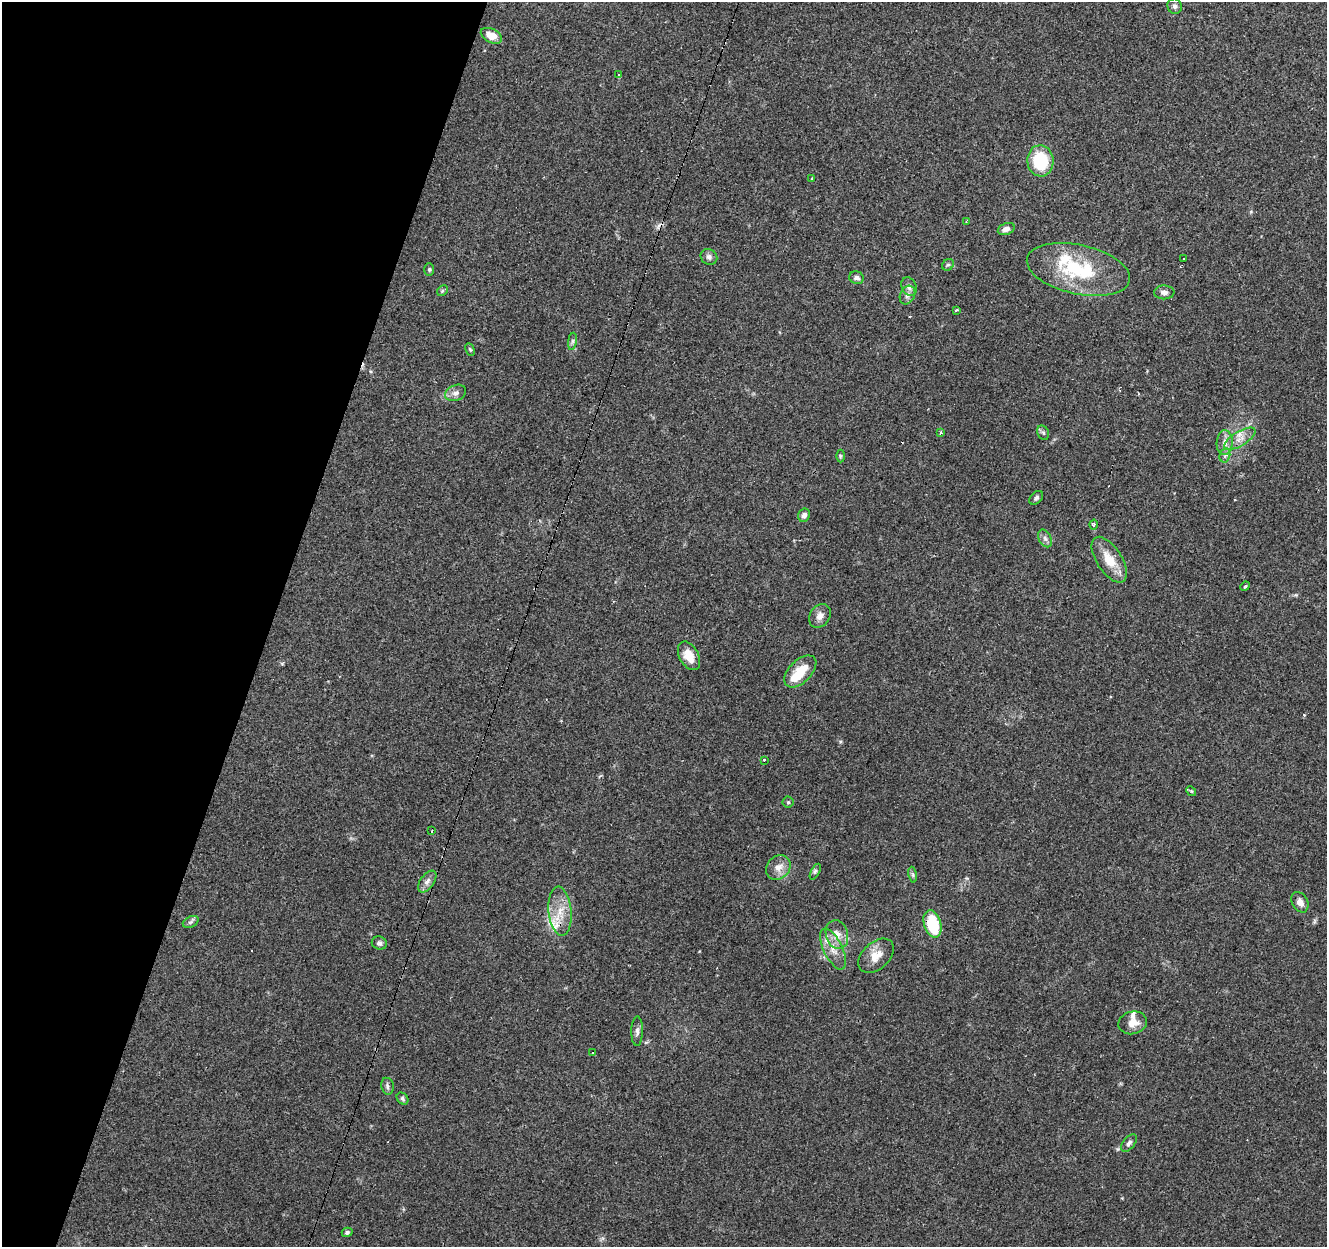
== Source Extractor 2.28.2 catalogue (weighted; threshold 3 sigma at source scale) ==
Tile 9 of 4 x 4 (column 1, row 3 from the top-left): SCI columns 1-1325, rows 1459-2703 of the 5306 x 5470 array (HDU 1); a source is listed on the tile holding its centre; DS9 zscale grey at full resolution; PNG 1329 x 1249 px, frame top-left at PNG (2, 2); each listed source drawn as its Kron ellipse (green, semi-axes under 4 px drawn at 4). Shown black and unused: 20% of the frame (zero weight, under 3 of 4 exposures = <1% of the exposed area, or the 3 px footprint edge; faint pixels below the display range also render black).
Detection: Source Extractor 2.28.2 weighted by HDU 2 'WHT'; one run over the whole footprint, this tile lists its part. Background 0.085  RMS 0.0048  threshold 0.0215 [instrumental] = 3 sigma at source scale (4.5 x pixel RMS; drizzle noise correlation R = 1.50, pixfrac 1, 0.0396/0.0396 arcsec/px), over >= 5 px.
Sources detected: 73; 1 inside a brighter object's white glare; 9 cosmic-ray / hot-pixel residue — neither listed nor drawn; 4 inside a brighter listed object's ellipse — not listed separately; the other 59 listed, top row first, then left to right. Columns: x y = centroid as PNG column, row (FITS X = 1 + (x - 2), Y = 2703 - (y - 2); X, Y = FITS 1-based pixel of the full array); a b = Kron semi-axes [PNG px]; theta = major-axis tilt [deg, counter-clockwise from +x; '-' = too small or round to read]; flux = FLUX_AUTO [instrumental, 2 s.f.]
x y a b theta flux
1175 6 8 7 - 1.5
491 36 11 6 -27 6.4
619 75 4 3 - 2.8
1040 161 15 13 -83 22
812 179 4 3 - 0.42
966 221 3 2 - 0.65
1006 229 9 5 20 2.3
709 257 8 7 - 1.7
1184 259 3 3 - 2.1
948 265 6 5 - 0.93
1078 269 52 24 -12 36
429 270 6 5 - 0.77
856 278 7 6 - 1.9
909 287 10 7 -63 2.1
442 291 6 4 46 0.75
1164 292 10 7 -1 2
907 295 10 7 63 2.1
956 310 3 2 - 0.78
572 341 9 4 81 1.1
470 349 6 4 -62 0.65
456 393 11 7 22 2.3
941 433 4 3 - 0.99
1043 433 7 5 -68 0.99
1240 439 18 7 32 4.3
1225 443 12 8 87 3.4
1225 455 7 5 76 1.2
840 456 6 4 -90 0.69
1036 498 8 5 44 1.2
804 515 7 5 62 2
1094 524 5 4 - 0.84
1045 538 9 6 -63 1.6
1109 560 26 12 -57 9.9
1245 586 5 4 - 0.57
820 616 13 10 57 3.2
689 656 15 9 -62 7.1
800 671 19 11 45 11
764 760 3 3 - 0.89
1191 791 5 4 - 0.6
788 802 5 5 - 0.71
431 831 3 2 - 1.1
778 867 13 11 43 4.4
815 872 9 3 61 0.87
912 875 8 4 -81 0.89
427 881 12 6 54 2.6
1300 902 11 7 -61 2.9
560 911 24 11 -85 9.5
191 922 8 5 25 1.2
932 924 14 8 -73 25
837 934 15 11 -74 5.3
379 943 7 6 - 1.6
833 949 22 9 -64 6.1
876 956 21 13 43 6.8
1133 1023 14 11 14 4.3
637 1031 14 6 89 2
593 1053 3 3 - 1.8
387 1086 8 6 -80 1.3
402 1099 6 5 - 0.9
1129 1143 10 6 51 1.5
347 1232 5 4 - 1.3